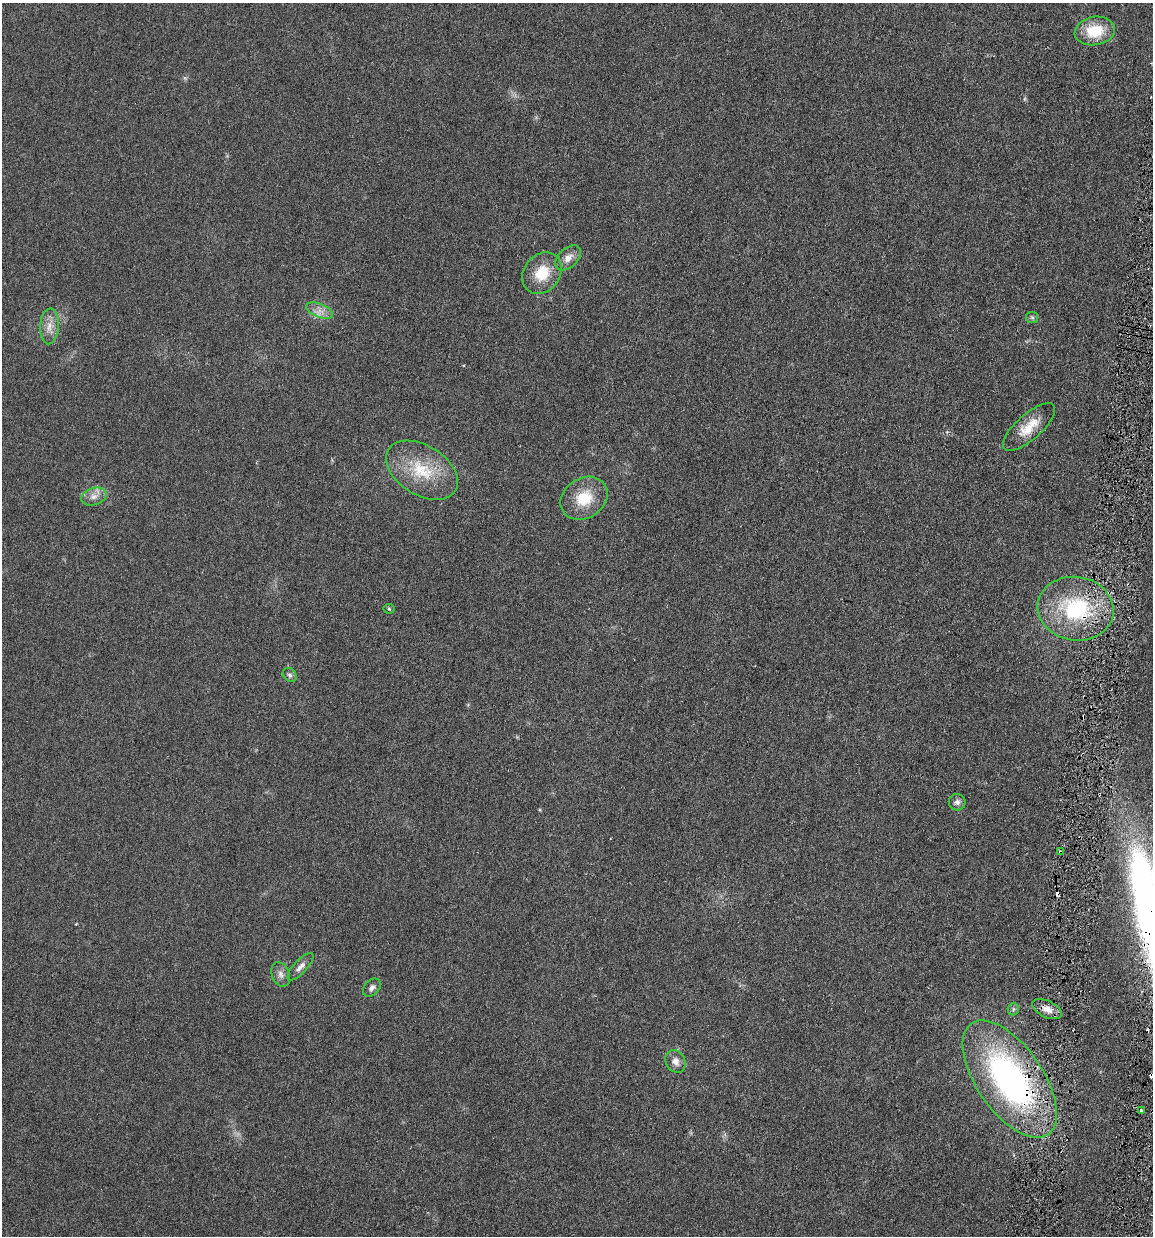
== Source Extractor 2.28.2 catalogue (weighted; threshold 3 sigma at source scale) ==
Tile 6 of 4 x 4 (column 2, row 2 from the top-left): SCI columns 1376-2526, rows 2488-3721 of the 4951 x 5000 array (HDU 1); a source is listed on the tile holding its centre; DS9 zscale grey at full resolution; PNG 1155 x 1238 px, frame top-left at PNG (2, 3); each listed source drawn as its Kron ellipse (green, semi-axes under 4 px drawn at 4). Shown black and unused: <1% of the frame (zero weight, under 3 of 6 exposures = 1% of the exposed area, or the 3 px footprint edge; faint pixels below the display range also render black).
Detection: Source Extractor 2.28.2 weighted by HDU 2 'WHT'; one run over the whole footprint, this tile lists its part. Background 0.0394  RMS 0.0043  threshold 0.0178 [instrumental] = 3 sigma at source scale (4.09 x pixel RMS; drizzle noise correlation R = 1.36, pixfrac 0.8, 0.05/0.05 arcsec/px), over >= 5 px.
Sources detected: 27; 4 cosmic-ray / hot-pixel residue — neither listed nor drawn; the other 23 listed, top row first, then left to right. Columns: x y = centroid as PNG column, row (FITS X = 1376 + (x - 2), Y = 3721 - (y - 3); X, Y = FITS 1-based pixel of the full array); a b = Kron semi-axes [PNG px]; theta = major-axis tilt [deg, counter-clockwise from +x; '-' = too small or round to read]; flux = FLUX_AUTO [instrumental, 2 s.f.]
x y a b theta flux
1095 31 20 14 10 13
568 258 15 9 43 3.3
542 273 22 18 52 11
319 310 14 6 -22 2.7
1032 317 6 5 - 0.73
49 326 18 9 86 4.1
1029 427 33 12 42 8.2
422 470 39 24 -32 19
94 496 13 8 18 2.9
584 498 25 20 32 12
389 609 5 5 - 0.5
1076 609 38 32 -9 39
290 675 8 6 -48 1
957 802 8 8 - 1.5
1060 852 4 3 - 0.8
300 967 17 6 47 2.2
281 974 13 9 -67 2.2
372 988 10 7 46 1.6
1013 1009 6 5 - 0.78
1047 1009 16 8 -25 3.3
675 1061 12 9 -59 2.7
1010 1079 67 33 -55 120
1141 1110 3 3 - 4.2
Overlapping masked pixels (flux is a lower limit): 3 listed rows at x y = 1076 609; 1060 852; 1010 1079